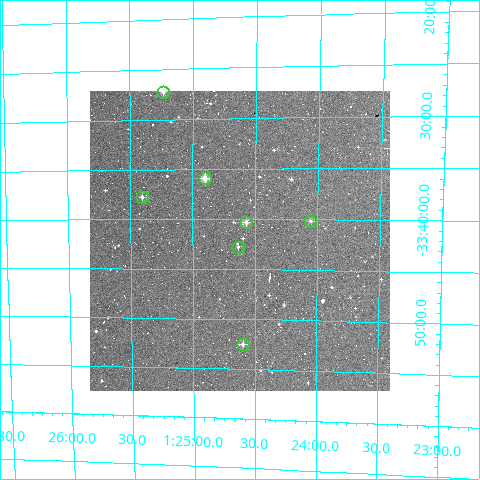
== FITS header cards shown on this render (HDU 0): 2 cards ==
NAXIS1  =                  300
NAXIS2  =                  300

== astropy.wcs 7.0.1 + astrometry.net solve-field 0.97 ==
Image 300 x 300 px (HDU 0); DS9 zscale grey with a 90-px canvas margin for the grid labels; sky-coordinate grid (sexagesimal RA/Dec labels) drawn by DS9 from the SOLVED WCS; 7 Tycho-2 reference stars matched to detected sources circled (green)
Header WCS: RA---TAN/DEC--TAN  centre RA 01:24:37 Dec -33:42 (21.15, -33.70 deg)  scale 6 arcsec/px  FOV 30.0' x 30.0'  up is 0 deg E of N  parity normal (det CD < 0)
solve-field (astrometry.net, Tycho-2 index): VERIFIED the header's WCS against the Tycho-2 star catalogue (verified at 2 index scales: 7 matches each, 0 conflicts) and refined it, rather than solving blind
Solved WCS: RA---TAN-SIP/DEC--TAN-SIP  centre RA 01:24:37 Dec -33:42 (21.16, -33.70 deg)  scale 6.02 arcsec/px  FOV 30.1' x 29.9'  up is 0 deg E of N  parity normal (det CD < 0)
The solver's refit moves the header's centre by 1.9 arcsec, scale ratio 1.003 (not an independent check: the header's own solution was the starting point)
Tycho-2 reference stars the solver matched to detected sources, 7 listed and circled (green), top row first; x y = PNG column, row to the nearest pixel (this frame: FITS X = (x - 90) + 1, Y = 300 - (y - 91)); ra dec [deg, ICRS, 3 dp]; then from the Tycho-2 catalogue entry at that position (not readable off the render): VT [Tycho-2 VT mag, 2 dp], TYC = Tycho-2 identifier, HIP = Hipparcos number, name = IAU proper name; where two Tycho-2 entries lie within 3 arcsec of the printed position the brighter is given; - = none
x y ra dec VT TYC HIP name
163 92 21.308 -33.453 10.88 7002-2392-1 - -
205 178 21.225 -33.598 10.01 7002-2253-1 - -
142 197 21.351 -33.629 11.53 7002-2137-1 - -
310 221 21.014 -33.669 11.76 7002-1899-1 - -
246 222 21.143 -33.672 10.98 7002-2010-1 - -
238 247 21.159 -33.712 11.60 7002-2379-1 - -
243 344 21.149 -33.875 11.45 7004-763-1 - -